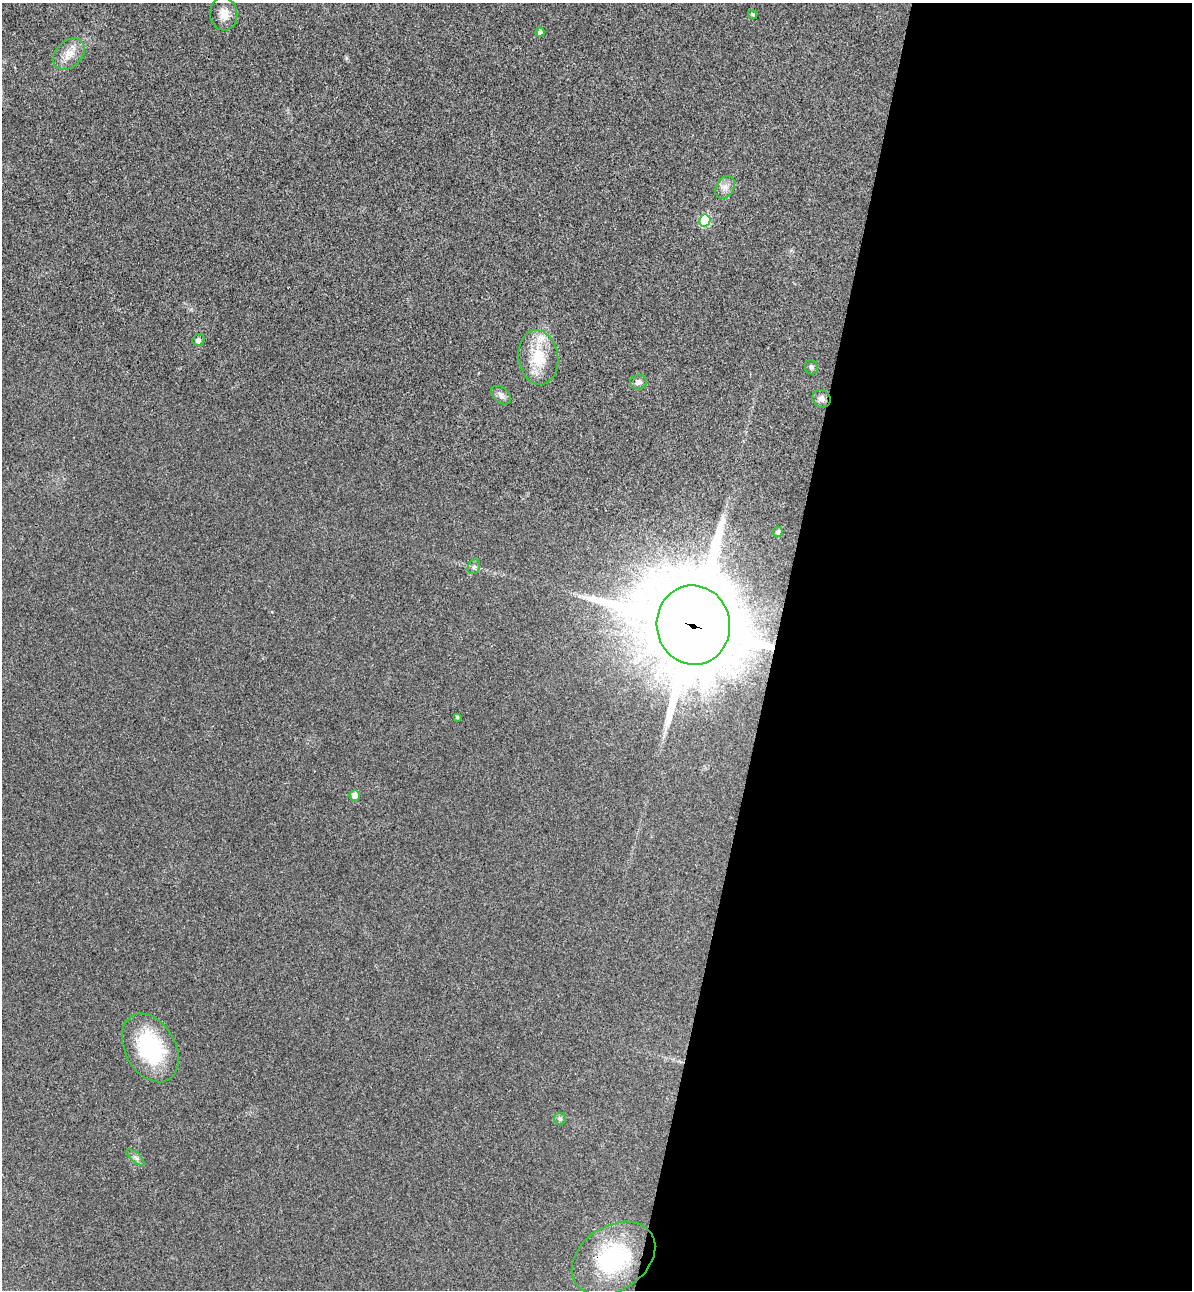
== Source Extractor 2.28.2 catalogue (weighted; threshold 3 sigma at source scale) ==
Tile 12 of 4 x 4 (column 4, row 3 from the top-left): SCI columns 3750-4939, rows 1312-2599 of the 5243 x 5193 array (HDU 1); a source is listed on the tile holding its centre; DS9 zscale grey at full resolution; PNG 1194 x 1292 px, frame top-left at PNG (2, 3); each listed source drawn as its Kron ellipse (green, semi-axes under 4 px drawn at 4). Shown black and unused: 35% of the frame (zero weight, under 3 of 4 exposures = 6% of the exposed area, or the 3 px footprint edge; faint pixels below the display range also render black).
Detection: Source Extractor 2.28.2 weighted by HDU 2 'WHT'; one run over the whole footprint, this tile lists its part. Background 0.0266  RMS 0.0065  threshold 0.0292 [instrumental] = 3 sigma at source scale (4.5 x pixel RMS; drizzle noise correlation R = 1.50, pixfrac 1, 0.05/0.05 arcsec/px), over >= 5 px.
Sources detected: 22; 1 inside a brighter listed object's ellipse — not listed separately; the other 21 listed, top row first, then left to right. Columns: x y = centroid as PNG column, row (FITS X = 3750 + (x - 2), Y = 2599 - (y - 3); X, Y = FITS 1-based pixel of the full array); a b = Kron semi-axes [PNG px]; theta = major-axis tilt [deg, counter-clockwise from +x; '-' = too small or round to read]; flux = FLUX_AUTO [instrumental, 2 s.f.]
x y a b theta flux
224 14 17 13 -83 6.9
752 14 5 4 - 1
540 32 4 4 - 2.1
69 54 18 13 43 8.4
725 187 12 8 60 4
705 220 6 5 - 31
198 340 6 5 - 1.9
538 357 27 20 -82 21
811 367 7 6 - 1.4
638 382 8 7 - 2.8
501 395 11 7 -41 2.9
821 399 9 8 - 3.4
778 532 5 4 - 1.8
474 567 8 6 68 1.6
693 625 40 36 -82 9600
457 717 3 3 - 1.1
355 795 5 5 - 5.7
150 1048 37 25 -61 55
560 1119 6 6 - 1.3
135 1157 11 4 -40 2.1
614 1258 45 32 34 67
Overlapping masked pixels (flux is a lower limit): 2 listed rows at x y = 693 625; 614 1258